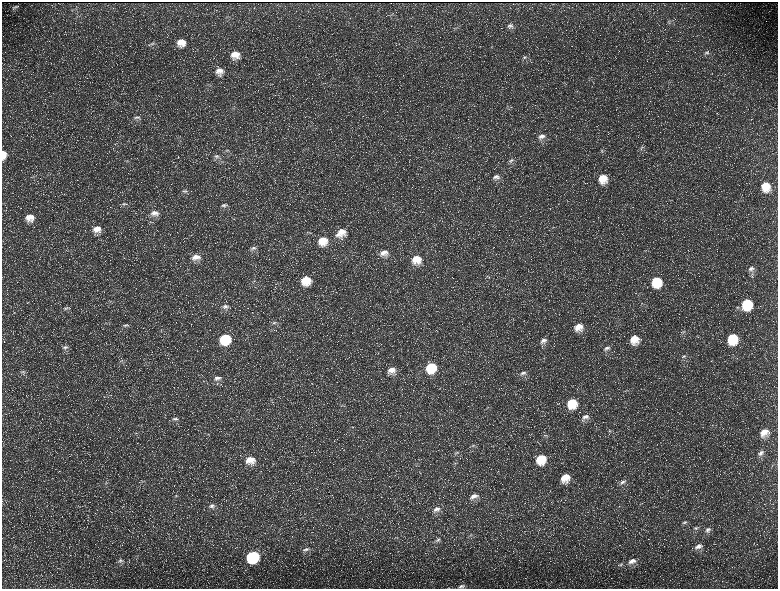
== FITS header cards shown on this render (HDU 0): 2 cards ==
NAXIS1  =                 1552 / length of data axis 1
NAXIS2  =                 1173 / length of data axis 2

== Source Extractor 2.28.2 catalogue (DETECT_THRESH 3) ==
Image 1552 x 1173 px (HDU 0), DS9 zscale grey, zoomed out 1/2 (1 PNG px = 2 x 2 image px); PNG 780 x 591 px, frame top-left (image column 1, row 1173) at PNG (2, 2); no overlay
Background 223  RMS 10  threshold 30.2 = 3 sigma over >= 5 px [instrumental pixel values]
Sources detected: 123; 32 cannot appear on this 1/2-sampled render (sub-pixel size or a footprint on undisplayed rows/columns) and are not listed; the other 91 listed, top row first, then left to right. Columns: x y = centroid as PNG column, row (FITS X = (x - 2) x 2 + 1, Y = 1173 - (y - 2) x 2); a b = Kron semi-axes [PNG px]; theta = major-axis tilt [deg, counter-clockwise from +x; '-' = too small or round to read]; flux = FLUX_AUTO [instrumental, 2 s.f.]
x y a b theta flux
15 7 9 4 18 4800
669 22 4 3 - 2000
510 25 9 5 19 6000
181 42 9 8 - 24000
152 43 6 3 -9 3100
706 53 6 5 - 4200
235 55 10 9 - 24000
525 57 7 4 5 4000
219 71 10 8 3 17000
508 106 3 2 - 1200
137 117 9 4 -1 5200
541 136 11 7 18 13000
642 147 7 3 22 3500
227 150 6 4 -4 3900
602 150 5 3 - 2600
4 154 8 5 -87 21000
217 156 9 5 3 6900
511 160 8 5 16 5100
496 177 9 6 12 8300
603 179 10 10 - 37000
765 186 10 9 - 39000
184 191 9 5 0 5100
124 204 8 3 -6 3300
224 205 11 5 -3 7900
154 213 12 7 -4 16000
30 218 10 9 - 23000
553 227 3 2 - 1300
97 229 10 8 1 19000
341 233 14 10 34 28000
323 241 11 10 - 36000
253 248 9 6 9 8000
384 253 11 8 14 19000
196 257 11 8 6 19000
416 259 11 11 - 35000
751 269 9 5 32 7700
487 276 3 3 - 1900
254 281 5 3 - 2600
306 281 10 10 - 45000
656 282 8 8 - 65000
747 304 10 8 84 92000
225 306 11 6 1 9100
66 308 7 3 -6 3800
274 323 7 5 8 5000
125 325 8 4 4 4100
578 327 9 8 - 24000
684 332 5 3 - 2300
225 339 10 9 - 94000
634 339 10 9 - 33000
732 339 9 8 - 76000
543 341 9 6 22 9700
65 347 8 5 6 5200
607 348 9 5 25 6700
684 356 7 4 24 3800
121 361 7 2 16 2400
431 367 11 10 - 69000
391 370 11 7 20 17000
22 371 7 4 -11 4100
523 373 9 5 23 7200
218 378 11 6 6 11000
572 403 10 9 - 54000
487 408 4 2 - 1300
585 417 10 6 24 10000
174 419 10 4 8 5700
610 431 6 2 16 1500
764 432 10 8 45 23000
136 433 4 2 - 1800
545 435 7 3 18 2700
473 445 7 4 29 3900
456 452 6 4 21 4200
761 453 9 6 39 8600
541 459 9 9 - 54000
250 460 11 9 6 27000
455 463 4 2 - 1500
565 478 9 8 - 32000
622 482 9 4 34 5600
176 496 4 3 - 2100
474 496 11 6 18 13000
212 506 10 6 6 8300
436 509 10 6 23 11000
684 522 7 4 29 4300
696 528 7 4 39 4700
708 530 10 5 34 8000
470 535 4 2 - 1800
438 540 7 5 23 5100
698 546 10 6 29 11000
306 549 9 4 16 6100
253 557 9 8 - 160000
120 561 8 5 8 5400
632 561 11 7 24 16000
621 564 7 4 24 4300
462 586 8 4 16 5300
At the frame edge (FLAGS 8, measured only in part): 1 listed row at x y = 4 154
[32 sub-pixel or undisplayed-footprint detections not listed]